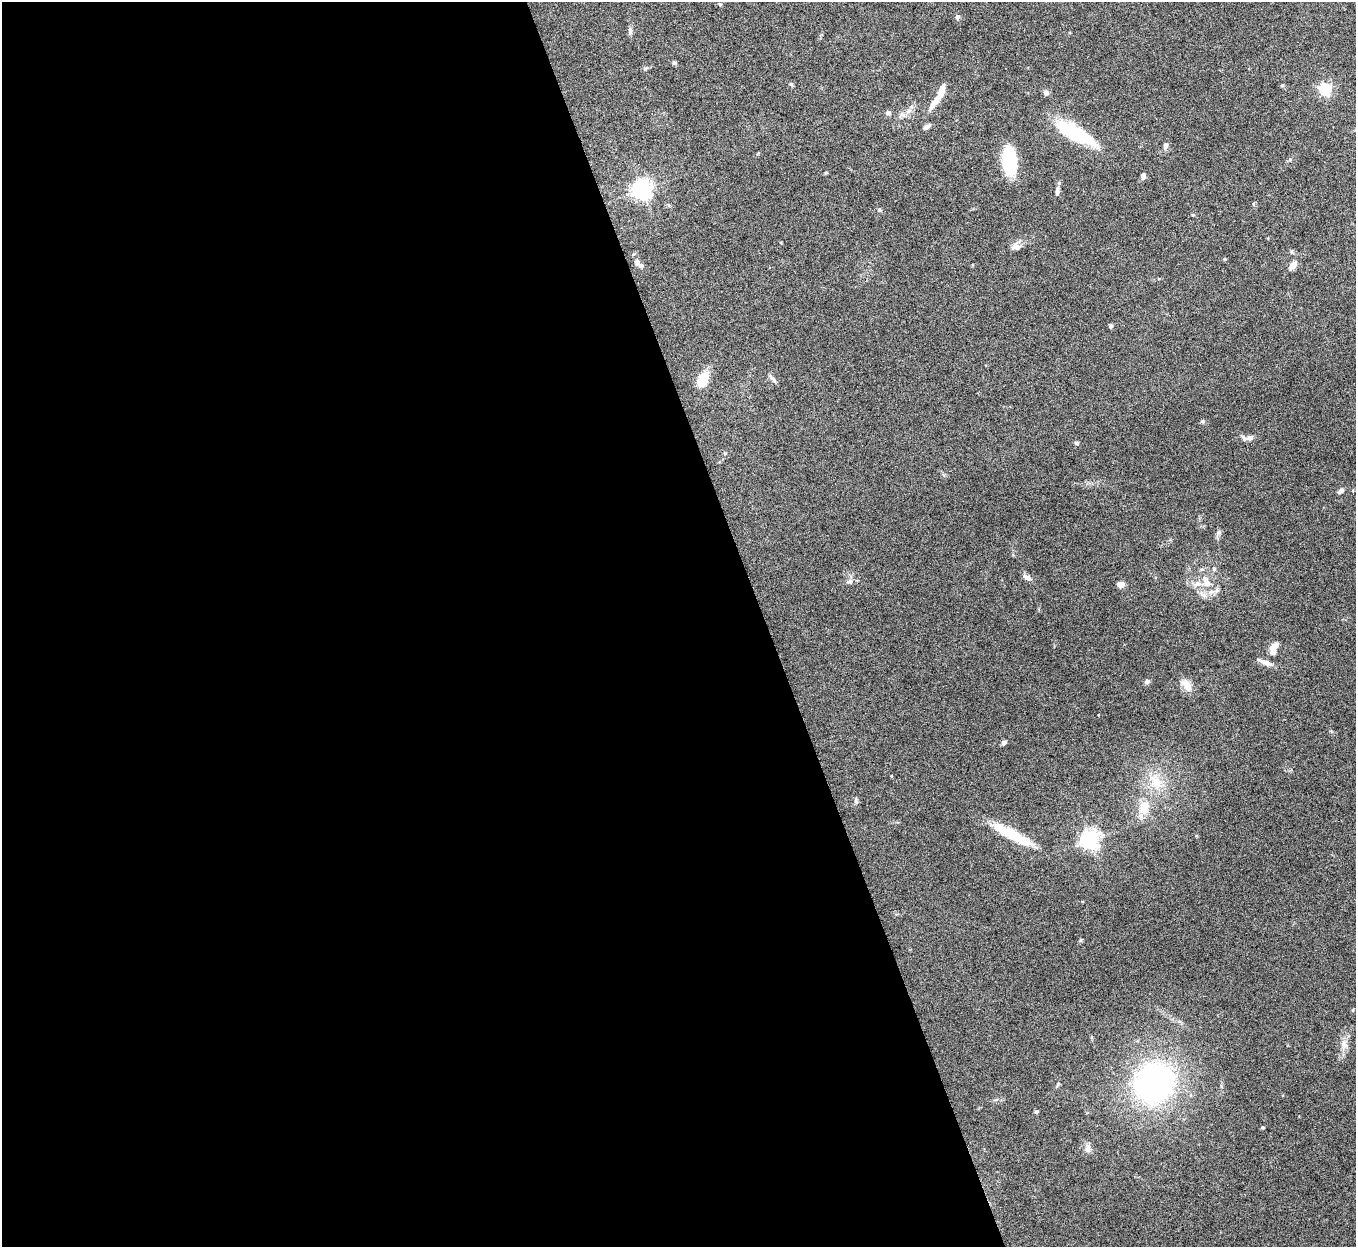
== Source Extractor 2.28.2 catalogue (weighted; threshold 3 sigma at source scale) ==
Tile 9 of 4 x 4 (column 1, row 3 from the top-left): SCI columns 2-1355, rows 1396-2640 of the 5422 x 5406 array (HDU 1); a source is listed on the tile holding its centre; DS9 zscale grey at full resolution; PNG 1358 x 1249 px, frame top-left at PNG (2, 2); no overlay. Shown black and unused: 56% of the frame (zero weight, under 5 of 10 exposures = <1% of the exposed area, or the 3 px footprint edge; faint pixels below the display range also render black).
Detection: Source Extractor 2.28.2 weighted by HDU 2 'WHT'; one run over the whole footprint, this tile lists its part. Background 0.145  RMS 0.0057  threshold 0.0234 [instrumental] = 3 sigma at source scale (4.09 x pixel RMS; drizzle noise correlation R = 1.36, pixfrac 0.8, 0.05/0.05 arcsec/px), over >= 5 px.
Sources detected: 58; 1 inside a brighter object's white glare — not listed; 2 inside a brighter listed object's ellipse — not listed separately; the other 55 listed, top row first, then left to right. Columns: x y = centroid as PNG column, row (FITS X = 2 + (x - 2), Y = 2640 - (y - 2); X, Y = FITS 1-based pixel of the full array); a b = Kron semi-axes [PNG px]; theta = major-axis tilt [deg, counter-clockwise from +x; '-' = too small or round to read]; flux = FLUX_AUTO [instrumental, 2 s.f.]
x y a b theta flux
720 4 5 3 - 0.52
957 17 7 5 63 1.2
630 31 11 5 87 1.6
674 63 6 5 - 0.96
645 68 6 4 19 0.77
791 84 6 5 - 0.77
1282 85 6 4 1 0.59
1325 89 6 5 - 75
1046 93 6 6 - 2
936 100 39 7 59 8.1
888 113 7 6 - 1.4
926 127 10 4 25 1.7
1073 132 38 14 -30 38
1165 146 9 6 78 1.8
1009 161 22 11 -86 39
1143 176 7 5 87 1.6
642 190 6 6 - 280
1057 191 11 5 82 2
880 210 5 5 - 0.69
1193 215 4 3 - 0.49
1017 247 12 6 12 3
1292 252 6 4 -89 0.72
1225 259 4 4 - 0.62
637 262 10 7 -74 2.3
1293 265 9 6 49 3.6
1110 326 5 5 - 1
703 379 16 10 63 11
773 379 15 4 -49 1.4
1202 421 5 5 - 0.95
1250 438 12 6 16 2.6
1076 443 5 4 - 0.99
725 453 5 4 - 0.63
1341 490 7 5 34 1.5
1214 569 5 4 - 0.73
1027 577 11 6 -30 2.5
850 582 8 6 22 1.5
1197 583 8 6 -16 2.1
1120 584 6 5 - 4.6
1207 584 10 8 15 2.9
1273 649 15 8 73 5
1265 662 20 5 -24 3.1
1147 682 6 5 - 1.5
1187 685 14 9 -59 6
1004 743 5 4 - 2.1
1156 782 25 15 -55 13
856 801 7 5 -89 1.1
1144 807 16 12 70 9
1012 835 51 10 -28 22
1089 840 7 6 - 260
1353 1010 5 3 - 0.46
1344 1045 12 9 -72 3.5
1154 1083 40 36 64 140
1057 1085 8 3 71 0.72
1036 1112 5 4 - 0.79
1088 1149 11 7 83 2.4
Unlisted compact peaks at least as high as the median listed source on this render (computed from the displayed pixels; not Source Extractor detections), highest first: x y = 1218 533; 1262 1127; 1290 159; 1081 940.